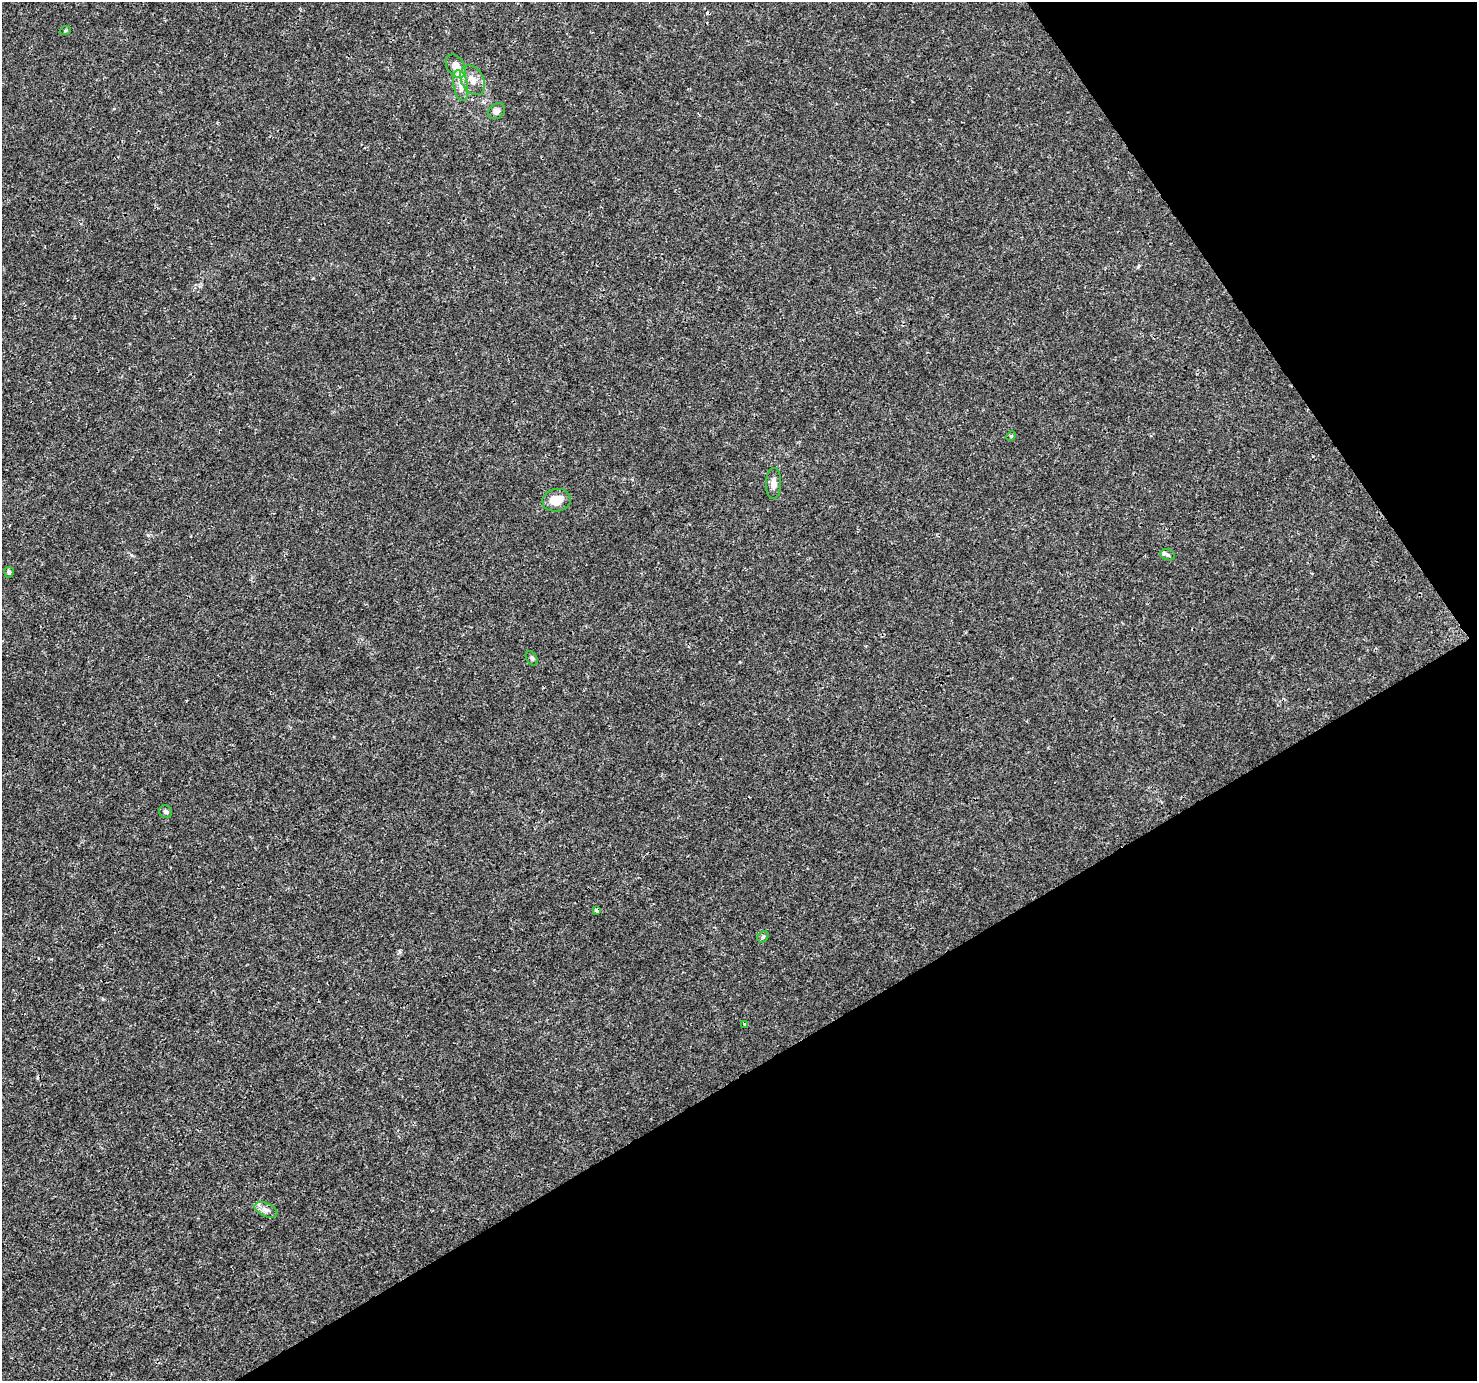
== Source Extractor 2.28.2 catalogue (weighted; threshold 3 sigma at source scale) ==
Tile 12 of 4 x 4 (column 4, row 3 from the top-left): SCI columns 4430-5904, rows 1562-2940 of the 5904 x 5819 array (HDU 1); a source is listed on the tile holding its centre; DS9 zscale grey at full resolution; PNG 1479 x 1383 px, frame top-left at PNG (2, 2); each listed source drawn as its Kron ellipse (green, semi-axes under 4 px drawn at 4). Shown black and unused: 30% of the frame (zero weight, under 3 of 4 exposures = <1% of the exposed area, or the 3 px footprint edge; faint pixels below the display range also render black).
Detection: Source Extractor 2.28.2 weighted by HDU 2 'WHT'; one run over the whole footprint, this tile lists its part. Background 0.00295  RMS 0.0011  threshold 0.00484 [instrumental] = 3 sigma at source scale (4.5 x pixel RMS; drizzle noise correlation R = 1.50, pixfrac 1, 0.0396/0.0396 arcsec/px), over >= 5 px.
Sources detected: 19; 1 cosmic-ray / hot-pixel residue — neither listed nor drawn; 2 inside a brighter listed object's ellipse — not listed separately; the other 16 listed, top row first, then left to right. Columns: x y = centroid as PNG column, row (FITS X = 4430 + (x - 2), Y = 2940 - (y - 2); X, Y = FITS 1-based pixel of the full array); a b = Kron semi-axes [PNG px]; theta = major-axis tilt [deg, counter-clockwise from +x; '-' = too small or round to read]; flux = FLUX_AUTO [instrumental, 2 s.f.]
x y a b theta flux
65 31 5 3 - 0.12
456 66 13 8 -56 1
473 80 16 11 -61 1.1
461 86 16 7 -79 0.87
496 111 9 7 37 0.44
1011 436 5 4 - 0.11
774 483 15 7 88 0.67
556 500 14 11 10 1.6
1168 555 7 5 -16 0.22
9 572 5 5 - 0.25
532 658 8 5 -59 0.21
165 812 7 6 - 0.25
597 910 4 3 - 0.39
763 937 6 5 - 0.16
745 1025 3 3 - 0.21
266 1210 12 6 -23 0.54
Overlapping masked pixels (flux is a lower limit): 1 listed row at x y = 597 910